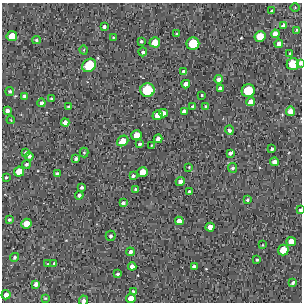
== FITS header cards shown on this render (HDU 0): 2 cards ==
NAXIS1  =                  300 / Width of image
NAXIS2  =                  300 / Height of image

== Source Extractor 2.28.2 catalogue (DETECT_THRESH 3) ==
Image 300 x 300 px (HDU 0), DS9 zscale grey, 1 PNG px = 1 image px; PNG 304 x 304 px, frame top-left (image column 1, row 300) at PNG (2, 3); each listed source drawn as its Kron ellipse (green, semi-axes under 4 px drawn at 4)
Background 1660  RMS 160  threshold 494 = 3 sigma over >= 5 px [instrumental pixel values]
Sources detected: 95; all 95 listed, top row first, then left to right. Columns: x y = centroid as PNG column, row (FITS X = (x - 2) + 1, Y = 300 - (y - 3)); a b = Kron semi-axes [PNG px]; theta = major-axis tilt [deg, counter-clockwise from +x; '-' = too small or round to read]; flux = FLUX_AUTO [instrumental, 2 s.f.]
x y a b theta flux
295 7 4 3 - 8000
272 11 3 2 - 16000
284 26 4 4 - 46000
104 27 3 3 - 28000
297 30 3 3 - 11000
177 34 4 3 - 16000
275 34 4 4 - 74000
12 36 5 5 - 160000
260 36 5 5 - 210000
113 37 2 2 - 8300
36 40 4 3 - 19000
141 41 3 3 - 19000
155 42 5 5 - 180000
193 44 6 6 - 390000
279 44 4 4 - 63000
84 50 4 3 - 8200
143 52 4 4 - 26000
290 53 3 2 - 10000
300 63 4 3 - 42000
293 64 6 6 - 300000
89 65 7 6 - 440000
184 71 4 3 - 34000
219 79 4 4 - 57000
186 84 4 4 - 68000
220 89 4 4 - 64000
147 90 7 6 - 510000
10 91 4 4 - 22000
248 91 6 6 - 430000
202 95 3 3 - 12000
24 96 4 4 - 25000
52 99 3 3 - 20000
251 102 4 4 - 88000
41 103 4 4 - 37000
205 106 3 3 - 9900
69 107 3 3 - 25000
193 107 3 3 - 29000
7 110 4 4 - 39000
184 111 4 4 - 47000
291 111 4 4 - 99000
163 113 4 4 - 58000
158 115 5 4 - 130000
11 120 4 3 - 8400
65 122 4 4 - 57000
229 130 4 4 - 31000
137 135 5 5 - 160000
158 139 4 4 - 56000
123 141 6 4 37 130000
140 144 4 3 - 27000
151 145 2 2 - 6700
272 149 4 3 - 24000
84 152 5 4 - 14000
26 153 4 3 - 22000
230 153 4 3 - 40000
29 156 4 4 - 42000
76 159 4 3 - 30000
274 162 4 4 - 62000
26 164 4 4 - 25000
189 167 2 2 - 8400
233 168 5 4 - 22000
19 172 5 5 - 150000
143 172 5 5 - 170000
57 174 4 3 - 26000
133 176 4 4 - 25000
6 177 3 3 - 14000
180 181 4 4 - 49000
82 187 4 3 - 25000
135 189 3 3 - 17000
189 191 3 3 - 17000
79 195 4 4 - 34000
247 200 3 3 - 20000
123 203 4 4 - 26000
300 210 3 3 - 24000
9 220 4 4 - 21000
179 221 4 4 - 63000
26 224 5 5 - 140000
210 227 4 4 - 81000
111 236 5 5 - 25000
291 242 5 4 - 120000
262 245 4 2 - 7100
283 250 5 5 - 200000
130 252 4 4 - 35000
14 257 4 4 - 21000
257 260 3 3 - 16000
54 263 4 3 - 17000
47 264 3 2 - 5700
132 266 4 4 - 64000
194 267 4 4 - 49000
118 274 3 3 - 22000
293 283 4 3 - 21000
36 284 4 4 - 61000
133 291 4 3 - 15000
6 295 5 4 - 70000
45 298 4 3 - 10000
131 298 5 4 - 110000
84 301 5 4 - 39000
At the frame edge (FLAGS 8, measured only in part): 3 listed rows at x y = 300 63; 300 210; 84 301

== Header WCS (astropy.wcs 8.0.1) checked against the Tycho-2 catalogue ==
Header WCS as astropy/WCSLIB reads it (CRVAL/CRPIX/CD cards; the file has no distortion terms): RA---TAN/DEC--TAN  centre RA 18:05:26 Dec -21:49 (271.36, -21.82 deg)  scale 1.7 arcsec/px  FOV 8.5' x 8.5'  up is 0 deg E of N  parity normal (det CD < 0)
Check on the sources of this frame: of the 60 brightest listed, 4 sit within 2.5 arcsec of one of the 5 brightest Tycho-2 stars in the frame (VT <= 12.21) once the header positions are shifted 1.22 arcsec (0.55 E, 1.09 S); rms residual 1.01 arcsec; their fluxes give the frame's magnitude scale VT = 25.20 - 2.5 log10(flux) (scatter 0.14 mag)
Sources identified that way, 4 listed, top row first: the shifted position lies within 2.5 arcsec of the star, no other Tycho-2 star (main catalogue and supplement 1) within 5.0 arcsec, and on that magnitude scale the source's flux lands within +1.5 / -3 mag of the star's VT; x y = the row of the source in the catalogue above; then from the Tycho-2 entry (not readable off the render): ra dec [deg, ICRS J2000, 3 dp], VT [Tycho-2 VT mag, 2 dp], TYC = Tycho-2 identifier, HIP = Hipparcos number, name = IAU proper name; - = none
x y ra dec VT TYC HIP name
293 64 271.285 -21.777 11.81 6263-1505-1 - -
89 65 271.389 -21.778 10.94 6263-2090-1 - -
147 90 271.359 -21.789 10.80 6263-2207-1 - -
248 91 271.308 -21.790 11.25 6263-121-1 - -